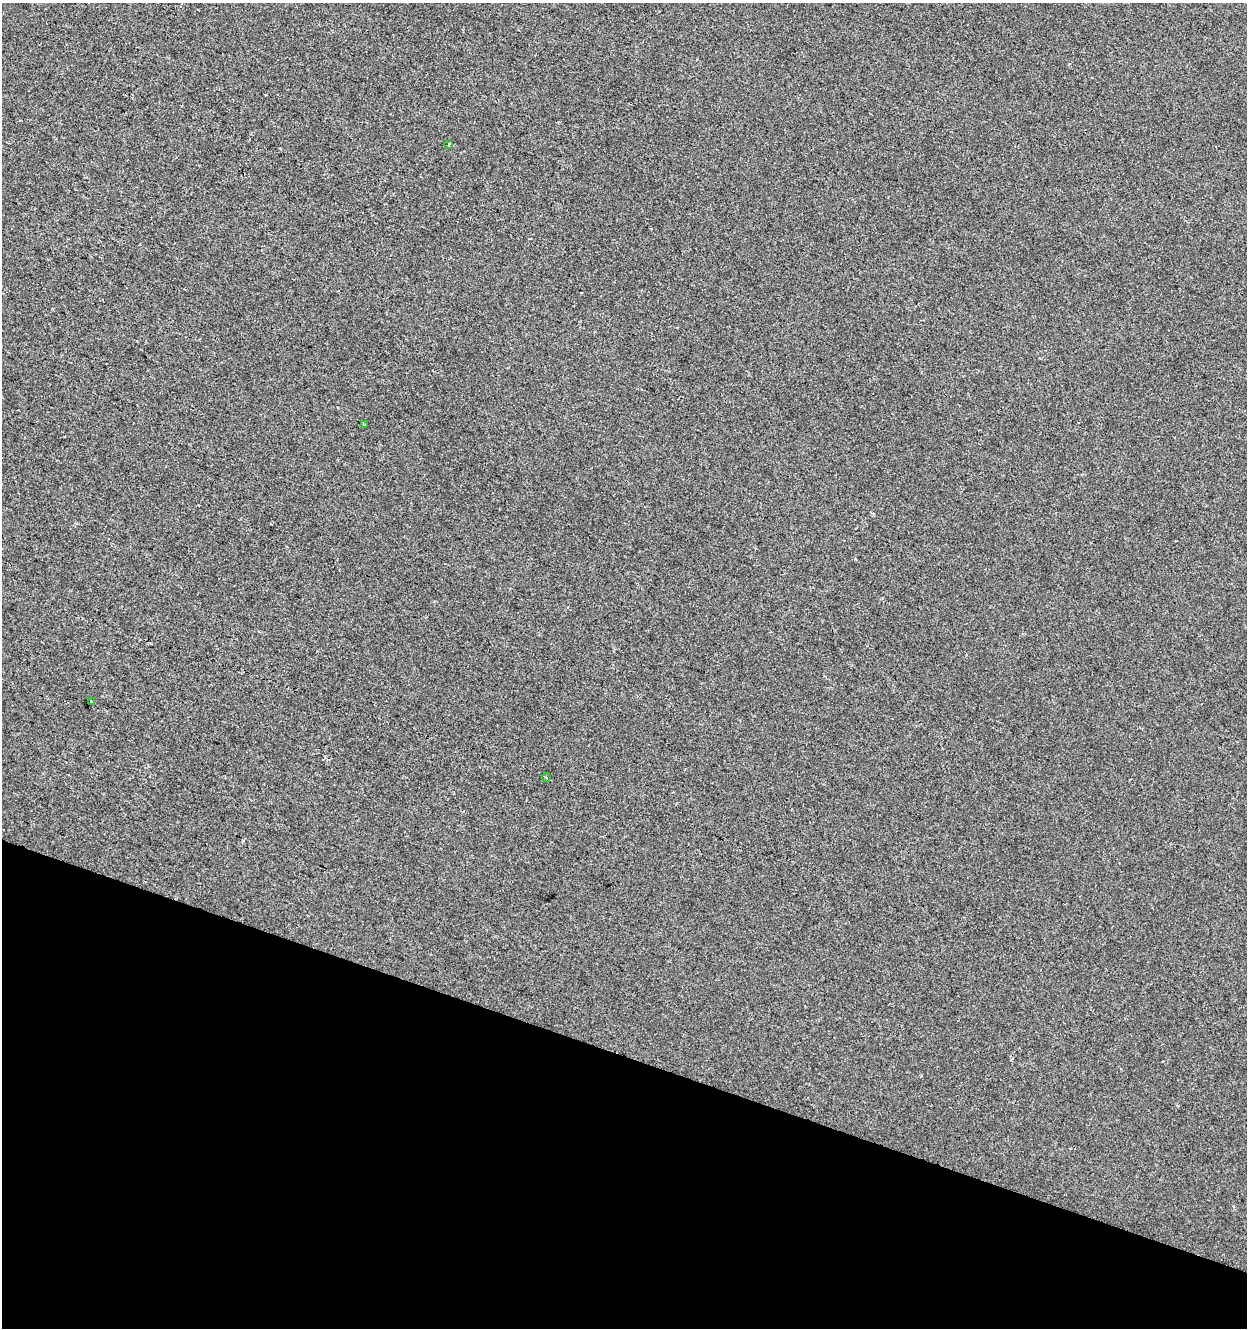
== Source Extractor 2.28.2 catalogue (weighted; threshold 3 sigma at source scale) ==
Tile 15 of 4 x 4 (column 3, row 4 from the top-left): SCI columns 2770-4014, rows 1-1326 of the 5476 x 5312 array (HDU 1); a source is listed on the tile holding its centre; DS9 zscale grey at full resolution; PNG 1249 x 1330 px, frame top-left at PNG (2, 3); each listed source drawn as its Kron ellipse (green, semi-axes under 4 px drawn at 4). Shown black and unused: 21% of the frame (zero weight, under 2 of 3 exposures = <1% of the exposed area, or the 3 px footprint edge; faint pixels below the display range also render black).
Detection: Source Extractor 2.28.2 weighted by HDU 2 'WHT'; one run over the whole footprint, this tile lists its part. Background -6.33e-04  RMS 0.0042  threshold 0.0187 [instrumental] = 3 sigma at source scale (4.5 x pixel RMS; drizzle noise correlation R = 1.50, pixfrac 1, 0.0396/0.0396 arcsec/px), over >= 5 px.
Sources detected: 6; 2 cosmic-ray / hot-pixel residue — neither listed nor drawn; the other 4 listed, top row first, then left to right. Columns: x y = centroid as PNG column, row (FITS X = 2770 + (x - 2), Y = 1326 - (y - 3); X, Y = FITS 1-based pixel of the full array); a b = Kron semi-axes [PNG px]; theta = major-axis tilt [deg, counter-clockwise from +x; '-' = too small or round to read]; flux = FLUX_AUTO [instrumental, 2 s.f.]
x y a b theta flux
449 145 3 3 - 1.2
365 425 4 3 - 1
92 702 3 3 - 1.3
546 778 4 3 - 0.63